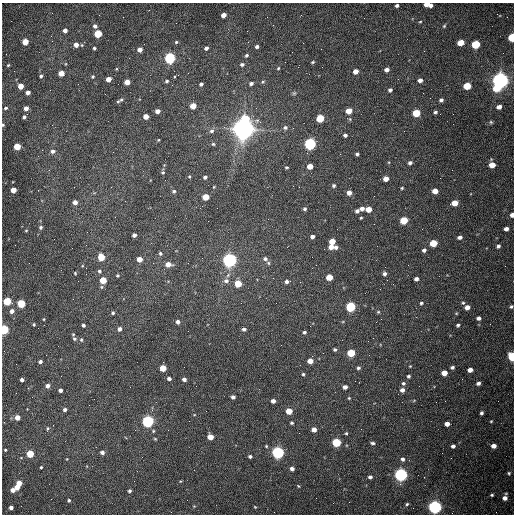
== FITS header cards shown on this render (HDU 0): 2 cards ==
NAXIS1  =                  512 /fastest changing axis
NAXIS2  =                  512 /next to fastest changing axis

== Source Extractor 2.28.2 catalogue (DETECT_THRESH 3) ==
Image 512 x 512 px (HDU 0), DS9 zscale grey, 1 PNG px = 1 image px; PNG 516 x 516 px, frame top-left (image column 1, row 512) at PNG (2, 3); no overlay
Background 1540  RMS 23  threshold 70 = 3 sigma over >= 5 px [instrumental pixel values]
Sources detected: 223; all 223 listed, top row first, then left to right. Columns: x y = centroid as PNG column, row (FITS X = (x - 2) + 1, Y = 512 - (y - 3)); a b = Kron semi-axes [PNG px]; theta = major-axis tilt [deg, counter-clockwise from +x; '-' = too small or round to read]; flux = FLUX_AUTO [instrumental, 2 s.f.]
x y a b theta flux
397 5 4 3 - 3.6e+03
428 5 8 4 -12 1.7e+04
223 15 4 4 - 1.2e+04
420 22 4 3 - 1.4e+03
95 26 5 5 - 4.7e+03
444 26 5 4 - 1.9e+03
65 30 4 4 - 7.9e+03
98 34 5 4 - 6.3e+04
51 36 3 2 - 1.4e+03
512 37 5 4 - 9.7e+04
25 42 4 4 - 3.0e+04
176 42 4 4 - 2.2e+03
461 43 5 4 - 3.3e+04
476 44 5 5 - 9.6e+04
76 45 5 5 - 1.1e+04
257 47 4 3 - 3.9e+03
94 48 3 3 - 2.4e+03
206 48 4 3 - 4.4e+03
321 49 2 2 - 7.1e+02
140 50 4 4 - 1.0e+04
246 55 5 4 - 2.8e+03
170 58 5 5 - 2.6e+05
313 62 4 3 - 1.9e+03
242 64 6 5 - 3.3e+03
8 65 3 3 - 1.6e+03
278 68 4 3 - 1.7e+03
387 70 4 4 - 7.5e+03
356 71 4 4 - 1.5e+04
61 73 4 4 - 1.9e+04
41 76 4 4 - 2.9e+03
93 77 5 5 - 2.5e+03
108 79 4 4 - 1.6e+04
420 80 4 4 - 7.0e+03
500 80 6 6 - 1.1e+06
167 81 4 3 - 2.4e+03
127 82 4 4 - 2.0e+04
263 82 5 4 - 2.0e+03
251 83 5 4 - 4.1e+03
201 84 4 3 - 3.4e+03
20 86 4 4 - 2.0e+04
467 86 5 4 - 5.5e+04
497 88 6 5 - 4.6e+04
390 90 4 4 - 4.3e+03
28 92 4 4 - 8.9e+03
294 93 6 6 - 2.5e+03
105 94 2 2 - 8.7e+02
121 100 6 4 37 2.5e+03
441 100 4 4 - 4.0e+03
118 101 4 4 - 1.8e+03
193 106 4 4 - 2.6e+04
499 107 5 4 - 8.4e+03
6 108 5 3 - 2.4e+03
26 108 4 4 - 1.2e+04
157 111 4 4 - 9.7e+03
349 111 5 4 - 2.3e+04
435 112 4 3 - 3.0e+03
416 113 5 4 - 6.2e+04
146 116 4 4 - 1.5e+04
24 117 4 3 - 3.3e+03
320 118 5 4 - 7.0e+04
245 119 6 5 - 5.4e+04
491 122 5 4 - 2.2e+03
3 125 4 3 - 1.7e+03
285 128 6 6 - 4.1e+03
293 128 2 2 - 8.3e+02
243 129 8 7 - 2.1e+06
212 131 6 6 - 4.1e+03
345 135 4 3 - 4.1e+03
158 140 3 3 - 1.4e+03
213 144 4 4 - 2.2e+03
310 144 5 5 - 3.5e+05
17 146 4 4 - 4.3e+04
52 151 6 6 - 5.6e+03
357 154 3 3 - 2.8e+03
410 163 5 4 - 4.0e+03
492 165 5 4 - 2.1e+04
310 166 4 4 - 2.2e+04
286 167 3 3 - 1.8e+03
163 172 4 4 - 2.2e+03
189 177 4 3 - 1.5e+03
205 177 4 4 - 4.1e+03
386 179 5 4 - 1.4e+04
334 186 5 4 - 2.9e+03
299 187 2 2 - 1.1e+03
402 188 4 3 - 1.5e+03
13 190 4 4 - 2.4e+04
174 191 4 4 - 3.0e+03
435 191 5 4 - 1.8e+04
349 193 4 4 - 1.2e+04
205 197 5 4 - 3.5e+04
75 202 4 4 - 8.6e+03
455 203 5 4 - 2.6e+04
305 209 4 4 - 2.6e+03
362 209 5 4 - 6.9e+03
368 209 5 4 - 2.2e+04
357 211 4 4 - 4.5e+03
512 215 4 3 - 8.3e+03
361 218 3 2 - 1.6e+03
404 220 5 4 - 6.7e+04
41 227 4 4 - 3.2e+03
506 229 4 4 - 6.6e+03
26 231 5 3 - 1.4e+03
134 235 4 4 - 5.7e+03
312 237 4 3 - 5.8e+03
460 237 5 4 - 5.6e+03
332 241 5 4 - 2.6e+04
433 243 5 4 - 4.9e+04
498 246 5 4 - 4.1e+03
331 247 4 4 - 1.3e+04
336 247 4 4 - 4.8e+03
424 250 4 4 - 4.9e+03
160 253 4 4 - 2.7e+03
101 257 5 4 - 4.5e+04
139 259 4 4 - 1.5e+04
265 259 6 5 - 4.8e+03
229 260 5 5 - 7.0e+05
268 263 5 4 - 2.4e+03
168 264 5 4 - 1.4e+04
99 271 5 4 - 2.9e+03
75 273 4 4 - 1.6e+03
384 274 5 4 - 4.8e+03
117 276 4 4 - 2.0e+03
329 277 5 4 - 2.9e+04
416 279 4 4 - 5.6e+03
103 280 4 4 - 4.1e+04
226 281 8 6 13 6.3e+03
286 282 5 5 - 4.9e+03
238 284 5 5 - 3.8e+04
7 301 5 5 - 7.0e+04
276 303 2 2 - 9.1e+02
421 303 4 4 - 2.8e+03
463 303 5 4 - 2.3e+03
21 304 5 4 - 8.2e+04
350 307 5 5 - 1.7e+05
467 307 5 4 - 9.4e+03
511 307 4 3 - 2.3e+03
12 311 5 4 - 6.5e+03
378 312 4 4 - 1.8e+03
113 313 4 4 - 2.9e+03
456 313 5 3 - 1.4e+03
478 318 5 4 - 4.6e+03
44 319 3 3 - 1.4e+03
381 319 2 2 - 9.4e+02
178 322 4 4 - 5.5e+03
34 324 4 3 - 1.7e+03
83 325 3 3 - 3.3e+03
458 325 4 3 - 2.7e+03
4 329 5 4 - 1.4e+05
119 329 4 4 - 6.0e+03
244 329 4 4 - 4.4e+03
304 332 4 4 - 3.2e+03
73 334 4 3 - 1.5e+03
74 339 5 4 - 3.0e+03
81 340 5 4 - 2.2e+03
335 350 4 3 - 2.7e+03
351 353 5 5 - 6.7e+04
512 357 5 4 - 1.1e+05
310 361 4 4 - 1.6e+04
40 362 4 4 - 4.2e+03
452 367 4 3 - 3.2e+03
163 368 4 4 - 3.5e+04
358 368 4 4 - 3.0e+03
470 370 4 4 - 1.1e+04
444 373 5 4 - 1.9e+04
303 374 4 3 - 2.1e+03
408 376 4 3 - 3.2e+03
169 379 4 3 - 4.2e+03
184 379 4 3 - 6.2e+03
22 380 4 4 - 5.7e+03
403 383 5 5 - 3.2e+03
478 383 4 4 - 5.4e+03
47 386 5 4 - 7.1e+03
345 387 4 4 - 6.8e+03
60 390 4 4 - 5.9e+03
402 390 5 5 - 7.1e+03
233 397 4 4 - 5.0e+03
349 398 4 4 - 1.7e+03
414 400 5 3 - 1.4e+03
273 401 4 4 - 7.5e+03
65 410 4 3 - 4.5e+03
289 411 5 4 - 3.1e+04
481 413 4 3 - 3.0e+03
17 417 4 4 - 1.4e+04
148 421 5 5 - 3.6e+05
491 421 4 3 - 1.4e+03
292 423 3 3 - 2.4e+03
447 424 4 4 - 1.2e+04
47 428 5 4 - 1.9e+03
314 430 4 4 - 1.1e+04
153 431 4 4 - 1.8e+03
346 433 4 4 - 2.0e+03
210 437 4 4 - 2.2e+04
155 439 4 4 - 1.5e+03
336 442 5 5 - 1.0e+05
372 443 6 3 -7 2.9e+03
266 446 4 3 - 1.5e+03
453 446 4 4 - 5.2e+03
494 446 4 4 - 1.0e+04
5 450 3 2 - 1.6e+03
102 452 4 4 - 5.7e+03
278 452 5 5 - 4.2e+05
30 454 4 4 - 4.9e+04
250 456 4 3 - 3.5e+03
403 459 5 4 - 4.1e+03
41 467 3 3 - 1.7e+03
292 469 4 4 - 6.3e+03
509 473 5 4 - 2.4e+03
401 475 5 5 - 5.7e+05
370 477 4 4 - 4.4e+03
180 481 3 3 - 1.2e+03
19 483 4 4 - 1.7e+04
298 486 4 3 - 1.6e+03
17 487 4 4 - 1.5e+04
13 490 4 4 - 8.7e+03
129 491 4 4 - 3.1e+03
492 495 4 3 - 2.3e+03
316 498 2 2 - 3.4e+03
505 498 6 5 - 8.9e+03
69 500 3 3 - 2.6e+03
407 504 4 3 - 2.1e+03
255 507 4 3 - 1.4e+03
435 507 6 5 - 6.2e+05
11 508 4 4 - 5.8e+03
At the frame edge (FLAGS 8, measured only in part): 7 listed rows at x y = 428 5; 512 37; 3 125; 512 215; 511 307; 4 329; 512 357